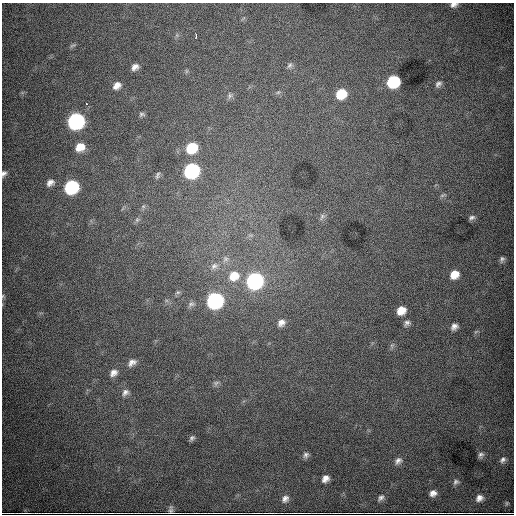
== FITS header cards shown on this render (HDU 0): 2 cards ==
NAXIS1  =                  512
NAXIS2  =                  512

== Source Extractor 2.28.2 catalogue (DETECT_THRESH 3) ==
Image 512 x 512 px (HDU 0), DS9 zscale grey, 1 PNG px = 1 image px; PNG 516 x 516 px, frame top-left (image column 1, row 512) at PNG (2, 3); no overlay
Background 8770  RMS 98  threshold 295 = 3 sigma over >= 5 px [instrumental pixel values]
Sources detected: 58; all 58 listed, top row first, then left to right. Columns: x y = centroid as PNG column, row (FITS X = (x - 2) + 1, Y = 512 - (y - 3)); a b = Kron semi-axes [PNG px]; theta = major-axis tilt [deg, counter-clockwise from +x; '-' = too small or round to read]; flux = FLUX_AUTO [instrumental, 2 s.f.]
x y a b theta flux
454 5 8 5 13 2.7e+04
196 36 4 2 - 7.1e+03
72 45 9 3 14 1.1e+04
290 65 9 6 56 1.8e+04
135 67 8 6 34 3.5e+04
393 82 9 8 - 5.2e+05
438 84 9 6 41 2.1e+04
117 85 9 7 41 4.5e+04
278 92 7 4 2 1.3e+04
341 94 9 8 - 1.9e+05
230 96 8 6 88 1.8e+04
87 104 3 2 - 4.1e+03
142 114 7 5 8 1.4e+04
76 121 10 8 39 2.0e+06
80 147 10 8 32 8.8e+04
192 148 10 9 - 2.5e+05
191 171 10 8 39 1.4e+06
4 173 7 5 65 2.1e+04
157 175 9 4 68 1.3e+04
50 182 10 7 31 3.4e+04
71 187 9 8 - 9.2e+05
443 195 10 4 15 1.3e+04
322 217 10 6 54 1.8e+04
472 217 9 6 18 1.9e+04
137 220 6 5 - 1.2e+04
225 259 9 8 - 2.7e+04
502 259 8 6 71 1.7e+04
214 266 11 8 28 3.6e+04
454 275 10 8 41 8.6e+04
234 276 14 12 33 1.2e+05
255 281 10 9 - 1.8e+06
178 292 8 5 17 1.4e+04
3 296 6 5 - 8.6e+03
215 301 10 9 - 1.7e+06
191 304 10 6 14 2.0e+04
401 310 8 7 - 8.2e+04
281 323 10 8 39 3.9e+04
407 323 8 7 - 2.1e+04
454 327 9 7 43 3.1e+04
392 346 6 6 - 1.4e+04
132 363 12 8 31 3.9e+04
113 373 10 8 42 3.9e+04
216 383 9 5 22 1.8e+04
125 392 10 8 50 2.9e+04
192 438 7 5 42 1.6e+04
306 455 8 7 - 2.1e+04
481 455 8 7 - 2.1e+04
503 460 8 6 44 2.1e+04
398 461 10 8 45 3.2e+04
325 478 7 6 - 4.0e+04
456 482 9 7 40 2.0e+04
433 493 7 6 - 3.5e+04
381 498 10 6 45 2.3e+04
479 498 10 8 33 3.9e+04
285 499 9 7 51 2.9e+04
507 503 7 5 73 1.1e+04
171 511 10 6 -88 2.1e+04
25 513 6 2 4 6.7e+03
At the frame edge (FLAGS 8, measured only in part): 3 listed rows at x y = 454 5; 4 173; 3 296